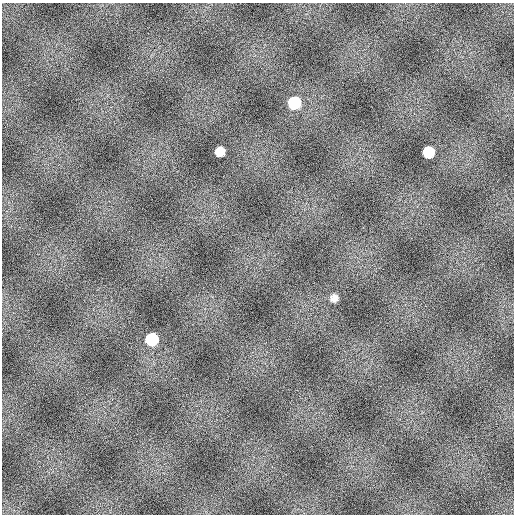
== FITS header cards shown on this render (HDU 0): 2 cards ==
NAXIS1  =                  512
NAXIS2  =                  512

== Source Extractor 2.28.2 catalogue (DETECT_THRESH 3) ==
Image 512 x 512 px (HDU 0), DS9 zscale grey, 1 PNG px = 1 image px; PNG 516 x 516 px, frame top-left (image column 1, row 512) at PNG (2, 3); no overlay
Background 2.37e+07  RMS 720000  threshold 2.15e+06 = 3 sigma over >= 5 px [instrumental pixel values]
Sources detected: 5; all 5 listed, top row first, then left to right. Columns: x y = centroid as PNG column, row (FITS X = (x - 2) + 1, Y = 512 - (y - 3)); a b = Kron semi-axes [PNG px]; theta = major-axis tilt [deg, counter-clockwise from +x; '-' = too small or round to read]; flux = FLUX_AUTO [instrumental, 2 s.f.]
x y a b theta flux
294 103 9 9 - 2.4e+09
220 151 8 8 - 6.5e+08
428 152 8 8 - 1.5e+09
334 298 8 8 - 3.1e+08
152 339 9 9 - 2.3e+09